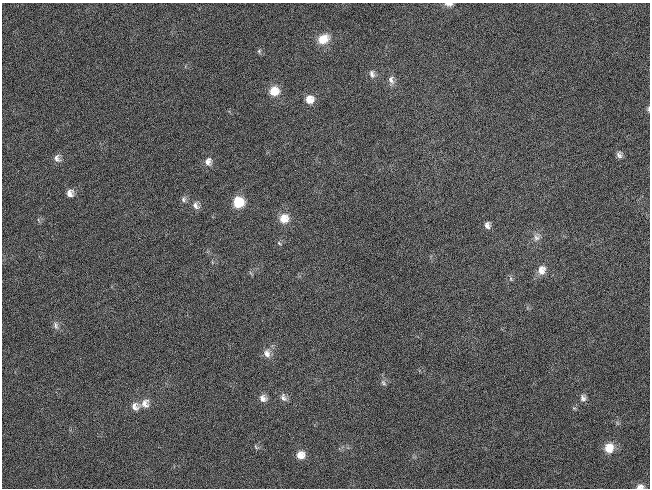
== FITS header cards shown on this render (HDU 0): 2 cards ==
NAXIS1  =                  648 / length of data axis 1
NAXIS2  =                  486 / length of data axis 2

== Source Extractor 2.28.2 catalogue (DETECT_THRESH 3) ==
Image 648 x 486 px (HDU 0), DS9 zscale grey, 1 PNG px = 1 image px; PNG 652 x 490 px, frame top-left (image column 1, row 486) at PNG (2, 3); no overlay
Background 118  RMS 26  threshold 79.1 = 3 sigma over >= 5 px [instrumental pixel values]
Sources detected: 35; all 35 listed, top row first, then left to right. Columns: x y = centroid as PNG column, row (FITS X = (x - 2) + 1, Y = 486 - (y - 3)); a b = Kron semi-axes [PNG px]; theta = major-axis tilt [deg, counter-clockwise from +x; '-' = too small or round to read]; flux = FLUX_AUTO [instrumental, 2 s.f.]
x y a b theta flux
449 4 10 5 -3 6900
325 37 14 13 - 20000
321 39 16 13 -41 23000
259 51 6 5 - 3000
372 74 11 7 -75 7600
391 80 12 8 -77 8800
274 91 12 12 - 26000
309 99 10 10 - 18000
649 109 7 3 89 2600
619 155 8 6 -75 5800
57 158 11 8 -79 8400
208 162 11 9 88 11000
70 193 9 8 - 11000
184 199 8 7 - 5400
238 202 10 10 - 45000
196 205 11 8 -65 9300
284 218 13 12 - 22000
487 225 8 6 -80 7100
536 238 11 9 67 9200
279 243 8 4 -36 2600
541 270 11 9 77 15000
511 279 6 4 -72 2500
56 325 11 7 -70 6600
267 353 12 9 -80 12000
383 383 9 5 -47 4200
263 398 10 8 -24 10000
283 398 11 8 -59 8100
583 398 10 8 -88 7000
145 403 11 10 - 14000
135 406 12 11 - 13000
574 408 6 4 -18 2100
256 447 7 4 -46 2400
609 448 11 10 - 27000
301 455 10 9 - 17000
640 486 9 6 6 8100
At the frame edge (FLAGS 8, measured only in part): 3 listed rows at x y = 449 4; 649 109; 640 486